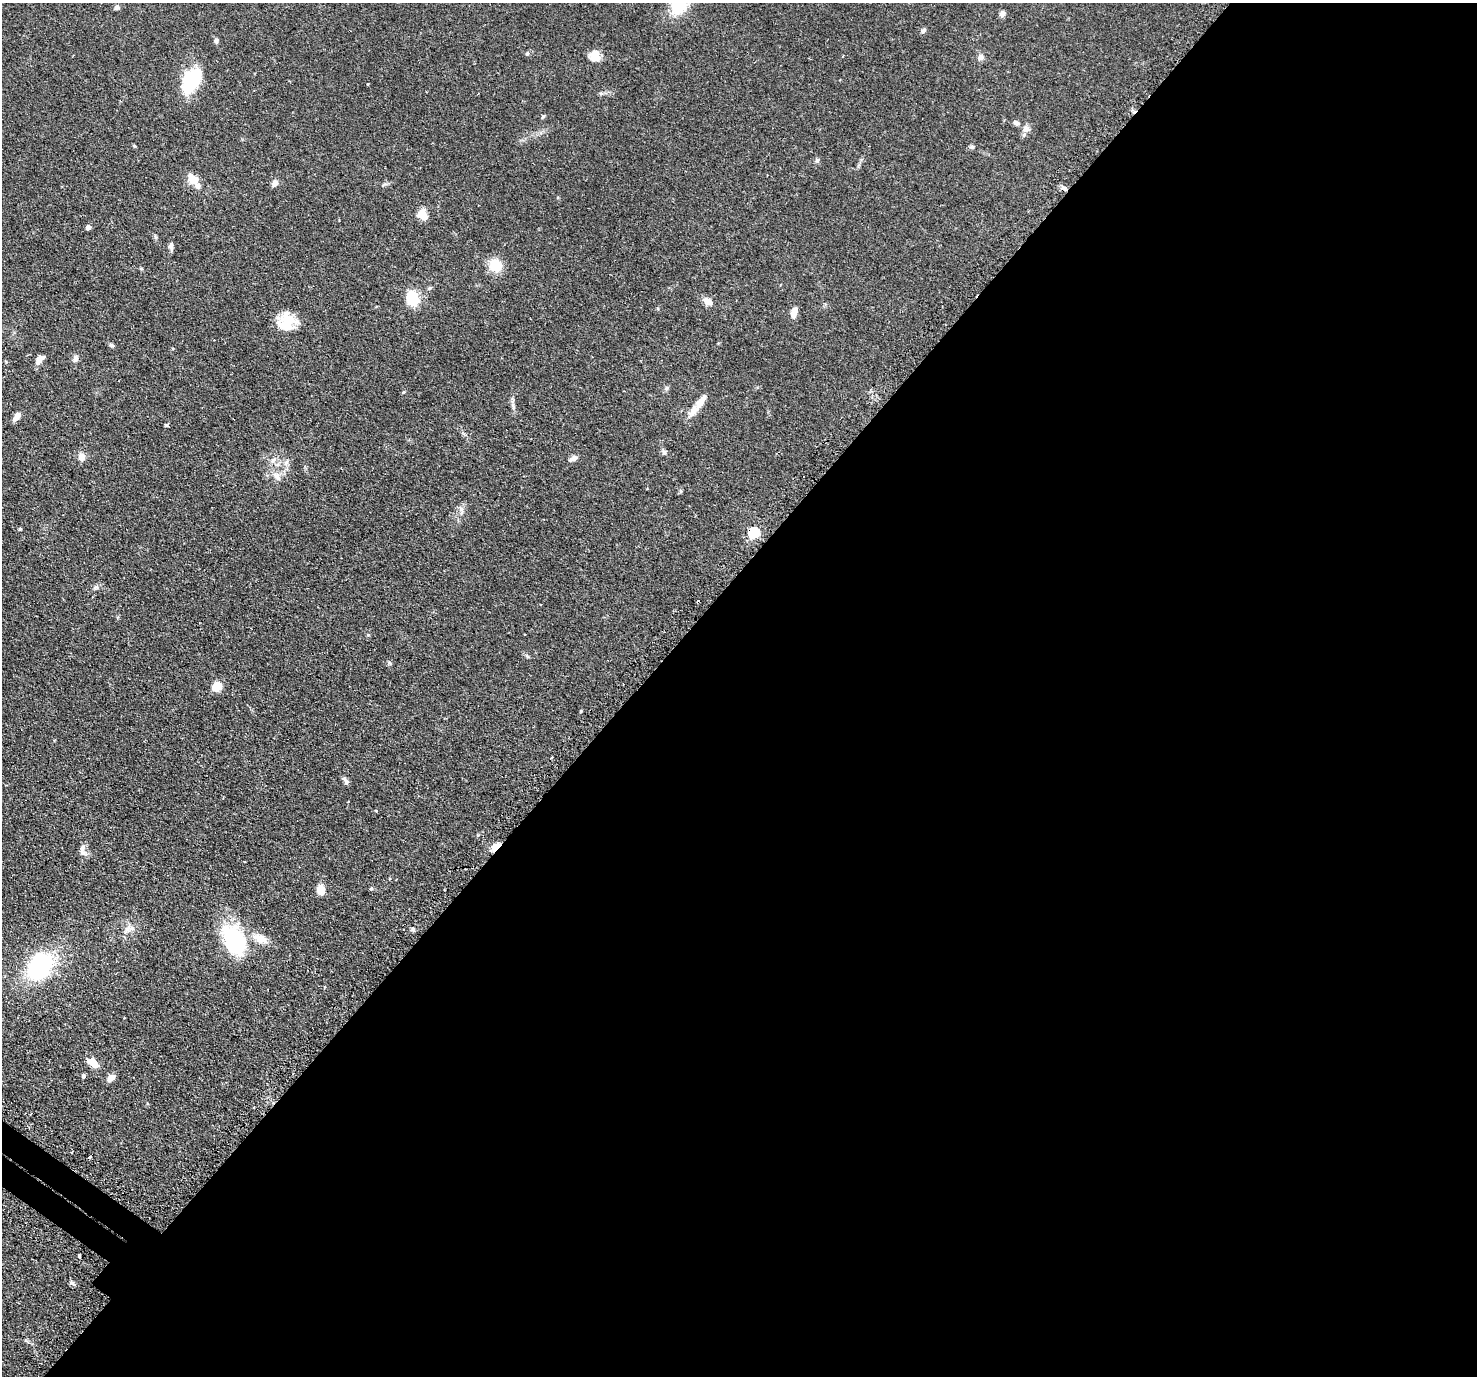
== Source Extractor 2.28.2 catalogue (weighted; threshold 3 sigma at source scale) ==
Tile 12 of 4 x 4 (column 4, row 3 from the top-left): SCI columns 4475-5949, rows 1701-3074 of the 5999 x 6005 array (HDU 1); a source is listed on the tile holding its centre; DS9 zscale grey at full resolution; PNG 1479 x 1378 px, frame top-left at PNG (2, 3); no overlay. Shown black and unused: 57% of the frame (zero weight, under 2 of 3 exposures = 4% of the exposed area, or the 3 px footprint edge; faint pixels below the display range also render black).
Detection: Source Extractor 2.28.2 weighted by HDU 2 'WHT'; one run over the whole footprint, this tile lists its part. Background 0.109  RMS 0.0066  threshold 0.0297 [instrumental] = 3 sigma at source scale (4.5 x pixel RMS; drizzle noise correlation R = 1.50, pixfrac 1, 0.05/0.05 arcsec/px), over >= 5 px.
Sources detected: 74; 1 inside a brighter object's white glare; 3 cosmic-ray / hot-pixel residue — not listed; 5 inside a brighter listed object's ellipse — not listed separately; the other 65 listed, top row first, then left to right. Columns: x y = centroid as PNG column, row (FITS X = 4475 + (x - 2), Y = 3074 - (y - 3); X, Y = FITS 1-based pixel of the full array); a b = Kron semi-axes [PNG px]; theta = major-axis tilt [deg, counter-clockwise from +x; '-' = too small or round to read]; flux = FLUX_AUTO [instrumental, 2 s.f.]
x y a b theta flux
679 5 27 18 57 20
117 7 6 5 - 1.7
1002 14 7 6 - 2.6
923 30 8 5 54 1.5
216 41 7 5 80 1.4
527 53 6 5 - 0.93
595 55 11 10 - 8.2
981 57 8 7 - 2.3
192 80 28 17 59 33
367 84 3 3 - 0.66
543 116 6 4 53 0.81
1016 123 9 6 -29 1.9
1026 129 11 9 -41 3.6
134 146 5 3 - 0.57
972 147 7 5 1 1.2
817 160 7 5 87 1.2
193 179 11 8 -47 10
275 183 7 5 59 3.6
422 214 12 10 -72 7
88 227 4 4 - 3.3
171 246 11 6 -84 2.1
495 265 12 11 - 17
413 299 12 9 -74 24
708 302 9 7 -32 4.8
795 310 8 8 - 3.1
286 322 23 21 -48 15
112 345 6 5 - 1.2
75 358 9 6 71 2.4
39 359 10 6 55 5.5
666 388 8 5 41 1.3
513 407 10 4 -61 1.5
694 410 20 9 55 6.4
17 417 9 5 54 4.9
664 452 8 6 -51 1.6
82 457 8 7 - 4.9
573 458 10 6 23 2.5
273 460 6 6 - 1.8
277 476 14 7 -51 3.6
681 491 6 3 -71 0.77
20 529 4 4 - 0.72
754 533 6 5 - 57
95 587 8 6 45 1.5
527 656 7 4 -46 0.96
217 686 11 10 - 7.4
551 757 3 3 - 1.3
344 778 8 6 -63 1.6
496 846 13 7 41 4.6
83 847 12 7 66 2.9
396 879 3 2 - 0.38
371 888 5 4 - 0.79
321 890 11 8 -86 6.4
128 929 7 5 40 2.3
413 929 6 5 - 1.2
232 938 40 24 -84 42
260 938 19 10 -25 8.6
40 966 25 18 62 80
325 987 4 3 - 0.77
93 1063 12 7 -36 8.1
83 1076 5 4 - 1.1
111 1078 9 6 38 4.5
254 1107 3 2 - 0.8
31 1114 3 2 - 0.87
79 1256 4 3 - 2
72 1283 10 4 -23 1.3
26 1341 6 4 -19 0.89
Overlapping masked pixels (flux is a lower limit): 2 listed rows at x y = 754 533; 496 846
Isophote crosses this tile's border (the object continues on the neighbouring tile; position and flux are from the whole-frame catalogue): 1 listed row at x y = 679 5
Unlisted compact peaks at least as high as the median listed source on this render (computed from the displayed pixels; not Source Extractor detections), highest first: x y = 166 425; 368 635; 389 663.